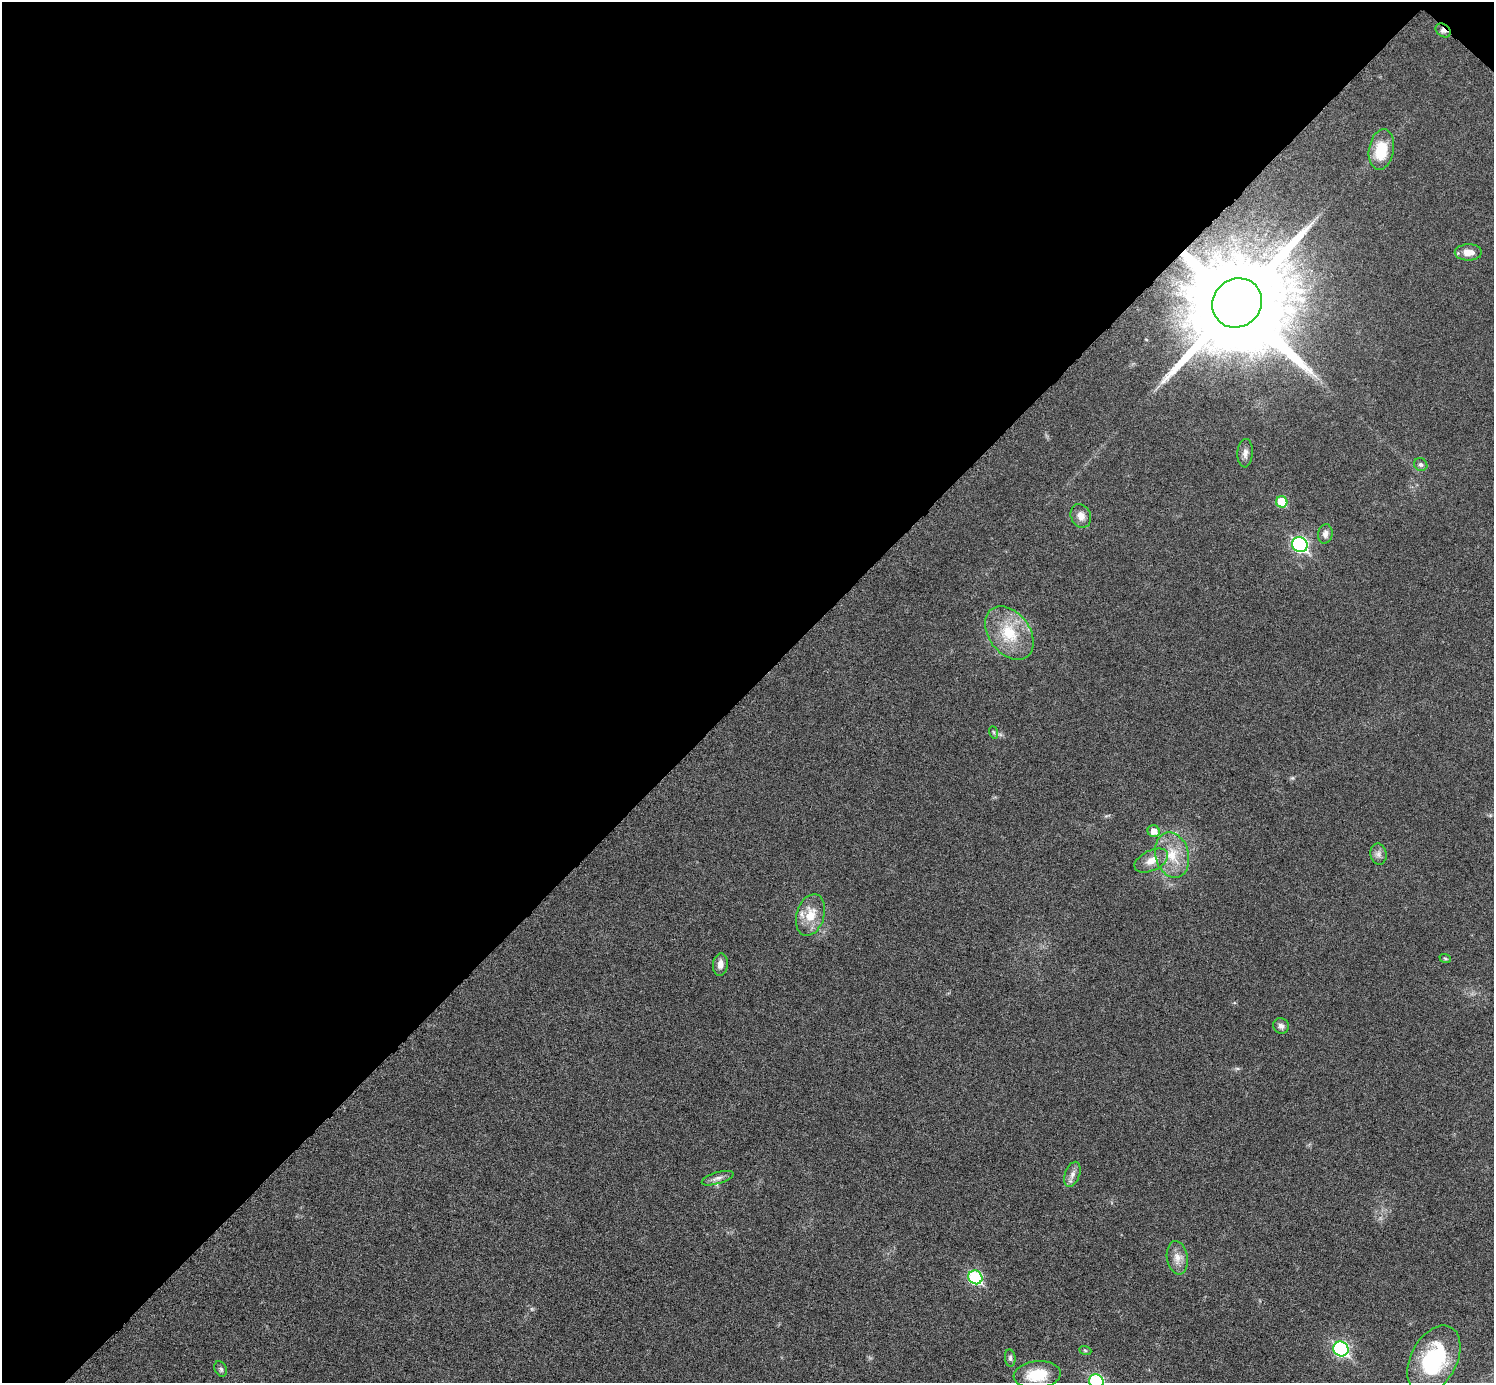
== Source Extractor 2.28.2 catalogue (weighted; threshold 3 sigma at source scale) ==
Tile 2 of 4 x 4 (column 2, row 1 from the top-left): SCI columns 1506-2997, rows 4449-5829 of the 5992 x 5993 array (HDU 1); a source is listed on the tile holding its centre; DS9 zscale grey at full resolution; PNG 1496 x 1385 px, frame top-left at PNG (2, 2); each listed source drawn as its Kron ellipse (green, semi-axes under 4 px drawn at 4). Shown black and unused: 50% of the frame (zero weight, under 6 of 11 exposures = <1% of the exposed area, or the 3 px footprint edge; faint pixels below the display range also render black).
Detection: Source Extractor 2.28.2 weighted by HDU 2 'WHT'; one run over the whole footprint, this tile lists its part. Background 0.0216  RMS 0.0026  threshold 0.0105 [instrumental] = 3 sigma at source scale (4.09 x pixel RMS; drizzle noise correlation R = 1.36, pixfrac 0.8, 0.05/0.05 arcsec/px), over >= 5 px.
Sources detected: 32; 1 inside a brighter listed object's ellipse — not listed separately; the other 31 listed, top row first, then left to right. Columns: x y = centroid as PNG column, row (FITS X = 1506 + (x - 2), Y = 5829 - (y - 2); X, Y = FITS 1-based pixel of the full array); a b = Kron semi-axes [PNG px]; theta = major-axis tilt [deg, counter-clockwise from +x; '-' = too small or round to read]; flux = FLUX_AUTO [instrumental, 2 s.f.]
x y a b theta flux
1443 30 8 6 -38 1
1381 149 20 12 80 6.9
1468 252 13 8 0 2.5
1237 303 26 24 39 7400
1245 453 14 7 87 1.2
1421 465 7 6 - 0.57
1282 502 6 5 - 7.1
1081 516 12 10 -65 1.8
1325 534 10 7 80 1.2
1300 545 8 7 - 42
1009 633 30 20 -53 9.5
993 732 6 4 -70 0.35
1154 831 6 5 - 2
1378 854 10 8 -81 1.1
1172 855 23 16 -75 6.3
1151 861 18 10 26 2.7
810 915 21 13 73 4.7
1445 958 6 3 -20 0.27
720 964 11 7 83 1.5
1281 1026 8 7 - 0.93
1072 1174 13 7 69 1.3
718 1178 16 5 17 1.2
1177 1258 17 10 -81 2.3
975 1277 7 6 - 25
1341 1349 8 7 - 39
1085 1350 6 4 -19 0.3
1010 1358 8 5 -84 0.63
1434 1360 37 23 63 21
221 1369 8 6 -62 0.59
1037 1375 23 13 5 7.7
1096 1381 7 7 - 29
Overlapping masked pixels (flux is a lower limit): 2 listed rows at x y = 1443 30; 1237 303
Isophote crosses this tile's border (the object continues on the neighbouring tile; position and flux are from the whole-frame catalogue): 1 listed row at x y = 1096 1381